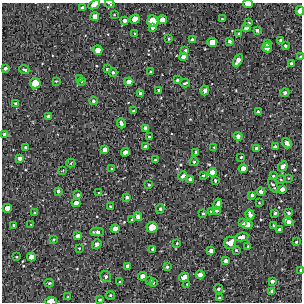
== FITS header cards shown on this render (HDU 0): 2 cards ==
NAXIS1  =                  300 / Width of image
NAXIS2  =                  300 / Height of image

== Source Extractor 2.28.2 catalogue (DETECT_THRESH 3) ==
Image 300 x 300 px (HDU 0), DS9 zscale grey, 1 PNG px = 1 image px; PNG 304 x 304 px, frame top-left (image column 1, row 300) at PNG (2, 3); each listed source drawn as its Kron ellipse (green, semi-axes under 4 px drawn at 4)
Background 1900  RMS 180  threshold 538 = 3 sigma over >= 5 px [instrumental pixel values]
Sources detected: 153; all 153 listed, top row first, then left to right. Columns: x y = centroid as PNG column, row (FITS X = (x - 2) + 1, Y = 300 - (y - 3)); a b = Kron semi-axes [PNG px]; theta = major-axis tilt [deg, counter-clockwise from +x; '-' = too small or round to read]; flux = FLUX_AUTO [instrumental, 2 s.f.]
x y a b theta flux
110 4 5 3 - 15000
248 4 5 3 - 98000
94 5 6 4 26 110000
82 7 4 3 - 16000
300 11 5 3 - 110000
114 15 4 3 - 9500
95 16 4 4 - 77000
135 19 5 4 - 140000
222 19 3 3 - 11000
125 20 4 3 - 37000
162 20 4 4 - 100000
153 21 6 5 - 270000
249 23 3 3 - 15000
153 27 4 3 - 43000
246 28 4 4 - 76000
257 30 3 3 - 30000
135 34 3 3 - 13000
239 34 4 3 - 21000
169 39 3 3 - 11000
192 40 4 4 - 47000
281 40 4 3 - 33000
230 41 4 3 - 34000
212 42 5 4 - 130000
267 44 4 3 - 58000
285 46 3 3 - 23000
267 48 5 4 - 100000
98 50 4 4 - 120000
185 51 4 3 - 23000
183 57 4 4 - 71000
300 57 3 2 - 16000
238 60 7 4 61 84000
291 63 4 3 - 19000
5 68 3 3 - 30000
107 69 3 3 - 14000
24 70 5 2 - 15000
113 72 4 4 - 19000
151 72 3 3 - 16000
80 78 3 3 - 11000
177 80 3 3 - 17000
56 81 3 3 - 8900
81 81 4 2 - 7400
129 82 4 4 - 99000
35 83 5 5 - 220000
185 83 4 2 - 18000
159 90 3 3 - 17000
205 90 5 3 - 43000
285 93 4 4 - 37000
141 94 4 3 - 32000
93 101 4 4 - 22000
16 103 4 3 - 14000
133 111 3 3 - 16000
258 112 4 3 - 21000
49 117 4 4 - 46000
121 123 5 3 - 34000
145 128 4 3 - 39000
5 134 4 4 - 51000
238 136 4 4 - 45000
149 137 3 3 - 14000
287 143 5 4 - 54000
145 147 4 3 - 32000
214 147 4 2 - 8000
275 147 3 3 - 19000
26 148 3 3 - 26000
256 148 4 4 - 29000
105 149 4 4 - 56000
125 152 4 4 - 80000
196 152 3 3 - 21000
241 157 3 3 - 11000
20 158 4 3 - 38000
155 160 3 2 - 11000
194 162 4 4 - 17000
71 163 4 2 - 8400
283 166 5 4 - 51000
112 169 4 3 - 16000
243 169 4 4 - 100000
63 170 4 2 - 8100
212 172 4 4 - 98000
203 175 4 3 - 17000
183 176 5 3 - 50000
273 176 3 2 - 12000
289 178 4 2 - 8400
190 179 4 3 - 34000
281 179 4 3 - 10000
215 180 3 3 - 18000
149 185 3 3 - 13000
273 185 8 3 -63 23000
282 189 4 4 - 50000
58 191 4 3 - 19000
261 191 4 4 - 55000
99 193 3 3 - 18000
78 195 3 3 - 25000
252 195 4 3 - 28000
127 197 4 3 - 25000
76 203 4 4 - 79000
259 203 3 2 - 8800
218 204 5 3 - 61000
110 206 3 2 - 13000
7 208 4 4 - 100000
160 209 5 4 - 21000
216 210 4 3 - 35000
211 211 3 3 - 17000
35 213 3 2 - 11000
203 213 3 3 - 14000
275 213 3 3 - 19000
289 213 3 3 - 23000
250 215 5 4 - 55000
138 217 4 4 - 55000
132 220 3 3 - 13000
288 222 5 4 - 66000
243 223 4 3 - 47000
31 224 4 2 - 7700
247 224 5 4 - 130000
14 225 3 3 - 21000
273 225 4 2 - 10000
152 227 5 5 - 230000
115 229 4 4 - 93000
279 229 3 3 - 31000
97 232 7 4 0 45000
78 236 4 4 - 53000
242 237 6 4 9 54000
54 239 4 4 - 17000
296 242 3 3 - 13000
177 243 3 3 - 11000
230 243 6 5 - 110000
97 244 5 4 - 48000
248 246 3 3 - 10000
79 248 3 3 - 9100
153 249 3 3 - 25000
236 250 3 3 - 12000
211 251 4 4 - 47000
17 257 3 2 - 9000
31 257 4 4 - 82000
226 261 4 4 - 42000
127 266 3 3 - 32000
167 267 4 3 - 17000
301 270 4 2 - 22000
200 275 4 4 - 71000
106 276 6 5 - 28000
142 276 4 4 - 73000
184 277 5 4 - 100000
150 280 4 4 - 12000
272 281 4 3 - 38000
120 282 4 3 - 11000
49 283 5 4 - 15000
153 283 4 3 - 15000
187 284 3 2 - 9000
218 289 4 4 - 23000
272 291 4 4 - 27000
110 295 5 4 - 14000
68 297 3 3 - 8500
219 298 3 3 - 14000
100 300 3 3 - 20000
51 301 6 3 4 150000
At the frame edge (FLAGS 8, measured only in part): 7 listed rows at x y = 110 4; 248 4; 94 5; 300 11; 300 57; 301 270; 51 301